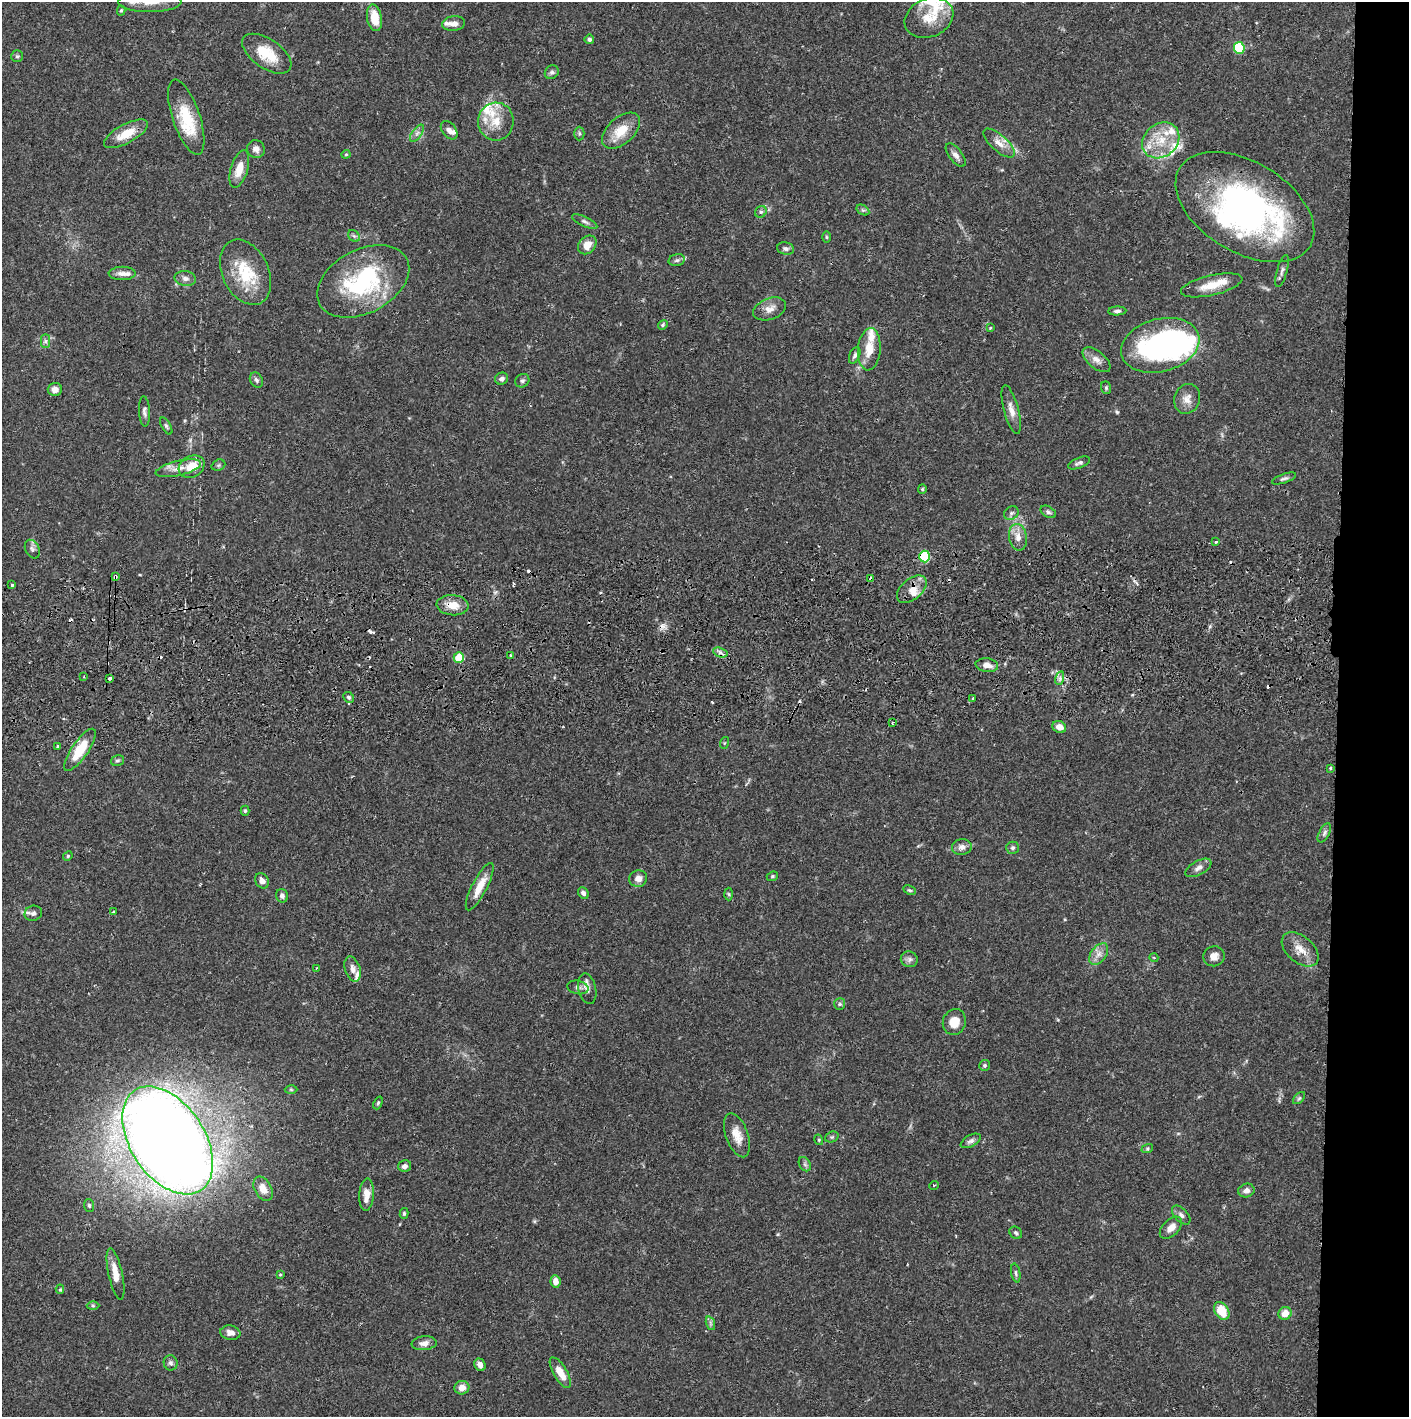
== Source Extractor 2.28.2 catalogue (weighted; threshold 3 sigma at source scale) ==
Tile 6 of 3 x 3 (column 3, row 2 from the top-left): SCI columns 2850-4256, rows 1472-2886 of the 4263 x 4373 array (HDU 1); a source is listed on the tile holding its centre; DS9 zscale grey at full resolution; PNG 1411 x 1419 px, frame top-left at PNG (2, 2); each listed source drawn as its Kron ellipse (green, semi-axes under 4 px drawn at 4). Shown black and unused: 5% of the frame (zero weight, under 2 of 3 exposures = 3% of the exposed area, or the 3 px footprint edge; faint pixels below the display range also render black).
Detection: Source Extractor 2.28.2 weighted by HDU 2 'WHT'; one run over the whole footprint, this tile lists its part. Background 0.0683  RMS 0.0049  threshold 0.0219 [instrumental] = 3 sigma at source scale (4.5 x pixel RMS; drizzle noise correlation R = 1.50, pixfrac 1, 0.05/0.05 arcsec/px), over >= 5 px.
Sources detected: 179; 3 inside a brighter object's white glare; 10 cosmic-ray / hot-pixel residue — neither listed nor drawn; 14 inside a brighter listed object's ellipse — not listed separately; the other 152 listed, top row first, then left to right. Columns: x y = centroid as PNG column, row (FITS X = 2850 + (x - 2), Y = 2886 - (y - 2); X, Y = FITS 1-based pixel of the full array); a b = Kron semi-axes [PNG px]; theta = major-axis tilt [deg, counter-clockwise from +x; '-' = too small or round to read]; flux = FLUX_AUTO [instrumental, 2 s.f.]
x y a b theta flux
150 2 31 10 1 10
121 11 5 4 - 0.71
374 18 13 7 -79 9.2
929 18 25 19 22 11
454 24 11 7 5 2.8
589 39 5 4 - 1.1
1239 48 6 5 - 37
267 54 28 14 -34 15
17 56 6 5 - 0.82
552 72 7 6 - 1.3
186 117 39 13 -71 19
496 121 19 18 - 10
449 130 10 7 -51 2.4
621 131 22 13 42 11
417 133 10 5 54 1.7
126 134 24 9 28 9.8
579 134 7 5 -89 0.85
1161 140 20 16 39 13
999 143 19 8 -42 4.8
256 149 9 8 - 2.6
346 154 4 4 - 0.52
956 155 14 6 -52 2.7
239 169 19 8 73 7.4
1245 207 76 45 -31 170
863 210 7 4 -32 0.92
761 212 6 5 - 0.98
585 221 14 5 -25 1.6
354 236 6 5 - 1
826 237 6 4 -89 0.6
587 245 10 8 46 5.7
786 249 8 6 -12 1.5
677 260 8 6 14 1.4
1282 271 16 5 74 1.8
246 272 34 23 -64 22
122 273 13 6 2 3
185 278 10 7 -8 2.4
363 281 49 31 28 56
1212 285 31 10 13 8.7
770 309 17 10 21 4.1
1117 311 9 4 3 1.4
663 325 5 4 - 0.66
990 328 3 3 - 0.51
45 341 7 4 90 1.1
1160 345 40 26 14 110
869 349 21 11 85 8.4
855 355 9 5 65 1.2
1097 360 16 8 -39 3.7
502 379 6 6 - 1.8
256 380 8 6 -60 1.3
522 381 7 6 - 1.1
1106 388 6 5 - 0.72
55 389 7 6 - 3
1187 399 15 13 70 4.6
1011 410 25 7 -75 4.4
144 411 15 5 -87 1.8
166 426 9 4 -60 0.98
1079 463 11 5 22 1.4
218 465 7 5 21 0.86
192 467 13 10 28 8
178 468 23 7 13 5.2
1284 478 13 4 20 1.3
922 489 4 4 - 0.61
1048 512 8 5 -31 1.2
1011 513 7 6 - 1.2
1018 537 13 9 -80 4.5
1216 542 3 3 - 0.74
32 549 10 7 -63 1.7
925 556 6 5 - 38
115 576 4 3 - 4.1
871 578 4 3 - 2.7
12 585 3 3 - 1.5
912 589 17 10 41 5.7
453 605 16 10 -5 6.5
720 652 7 4 -19 1.6
510 655 3 2 - 0.42
459 658 5 5 - 16
987 665 11 6 -7 3.4
84 677 4 3 - 0.53
1060 678 7 4 73 1.1
110 679 3 3 - 2.5
349 697 6 5 - 1
973 698 3 2 - 3.7
892 723 3 2 - 0.58
1059 727 7 5 -22 3.9
724 743 6 4 71 0.51
57 746 3 2 - 0.56
80 750 25 8 55 14
117 760 7 5 16 0.87
1330 768 4 3 - 0.66
245 811 5 4 - 0.67
1324 833 10 5 61 1.4
962 847 10 7 7 2.6
1013 848 6 6 - 1
68 856 5 4 - 0.61
1198 868 14 7 29 2.5
772 876 6 4 23 0.7
638 879 9 8 - 3.1
262 881 8 6 -56 2.4
480 887 26 7 63 7.8
910 890 6 4 -26 0.74
583 893 6 5 - 1.3
729 894 6 4 -88 0.67
282 896 7 6 - 1.7
114 912 3 3 - 0.8
33 913 9 7 15 1.9
1300 949 21 13 -40 6.7
1099 954 12 7 52 3.2
1214 956 10 10 - 3.5
1154 958 4 3 - 0.47
909 959 8 7 - 1.7
316 968 3 2 - 0.34
353 969 13 7 -73 2.9
578 987 10 6 -12 1.5
587 989 15 9 -77 3.1
840 1004 6 5 - 0.92
954 1022 13 11 68 6.4
984 1065 5 5 - 0.78
291 1089 6 4 -1 0.63
1299 1098 7 4 45 0.86
378 1103 6 4 68 0.73
737 1135 23 11 -70 6.7
832 1137 7 5 20 0.77
168 1140 60 37 -56 1300
819 1140 5 3 - 0.51
971 1141 11 6 28 1.6
1147 1149 6 4 18 0.7
805 1164 7 5 -59 1.2
405 1166 6 5 - 1.7
934 1185 5 3 - 0.42
263 1189 13 8 -59 5.8
1246 1191 8 6 18 2.5
366 1195 16 7 86 5.3
89 1205 6 5 - 0.99
404 1213 5 4 - 0.64
1181 1215 11 6 -46 1.7
1171 1228 13 8 45 4
1016 1233 7 5 -44 0.96
1016 1273 9 4 -79 1.1
116 1274 26 7 -78 6.8
280 1275 3 3 - 0.5
555 1281 6 5 - 3.5
60 1289 4 4 - 0.81
93 1306 6 4 -1 0.69
1222 1311 10 7 -57 11
1285 1313 6 6 - 5
710 1323 7 4 -71 1
230 1333 10 7 -9 2.9
424 1343 12 7 5 2.8
171 1363 7 7 - 1.5
480 1365 6 5 - 2.1
560 1373 17 7 -59 6.5
462 1388 7 6 - 4.1
Overlapping masked pixels (flux is a lower limit): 7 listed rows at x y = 1245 207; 925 556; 115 576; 871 578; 912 589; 453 605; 459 658
Isophote crosses this tile's border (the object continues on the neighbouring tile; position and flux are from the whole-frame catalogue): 1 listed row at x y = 150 2